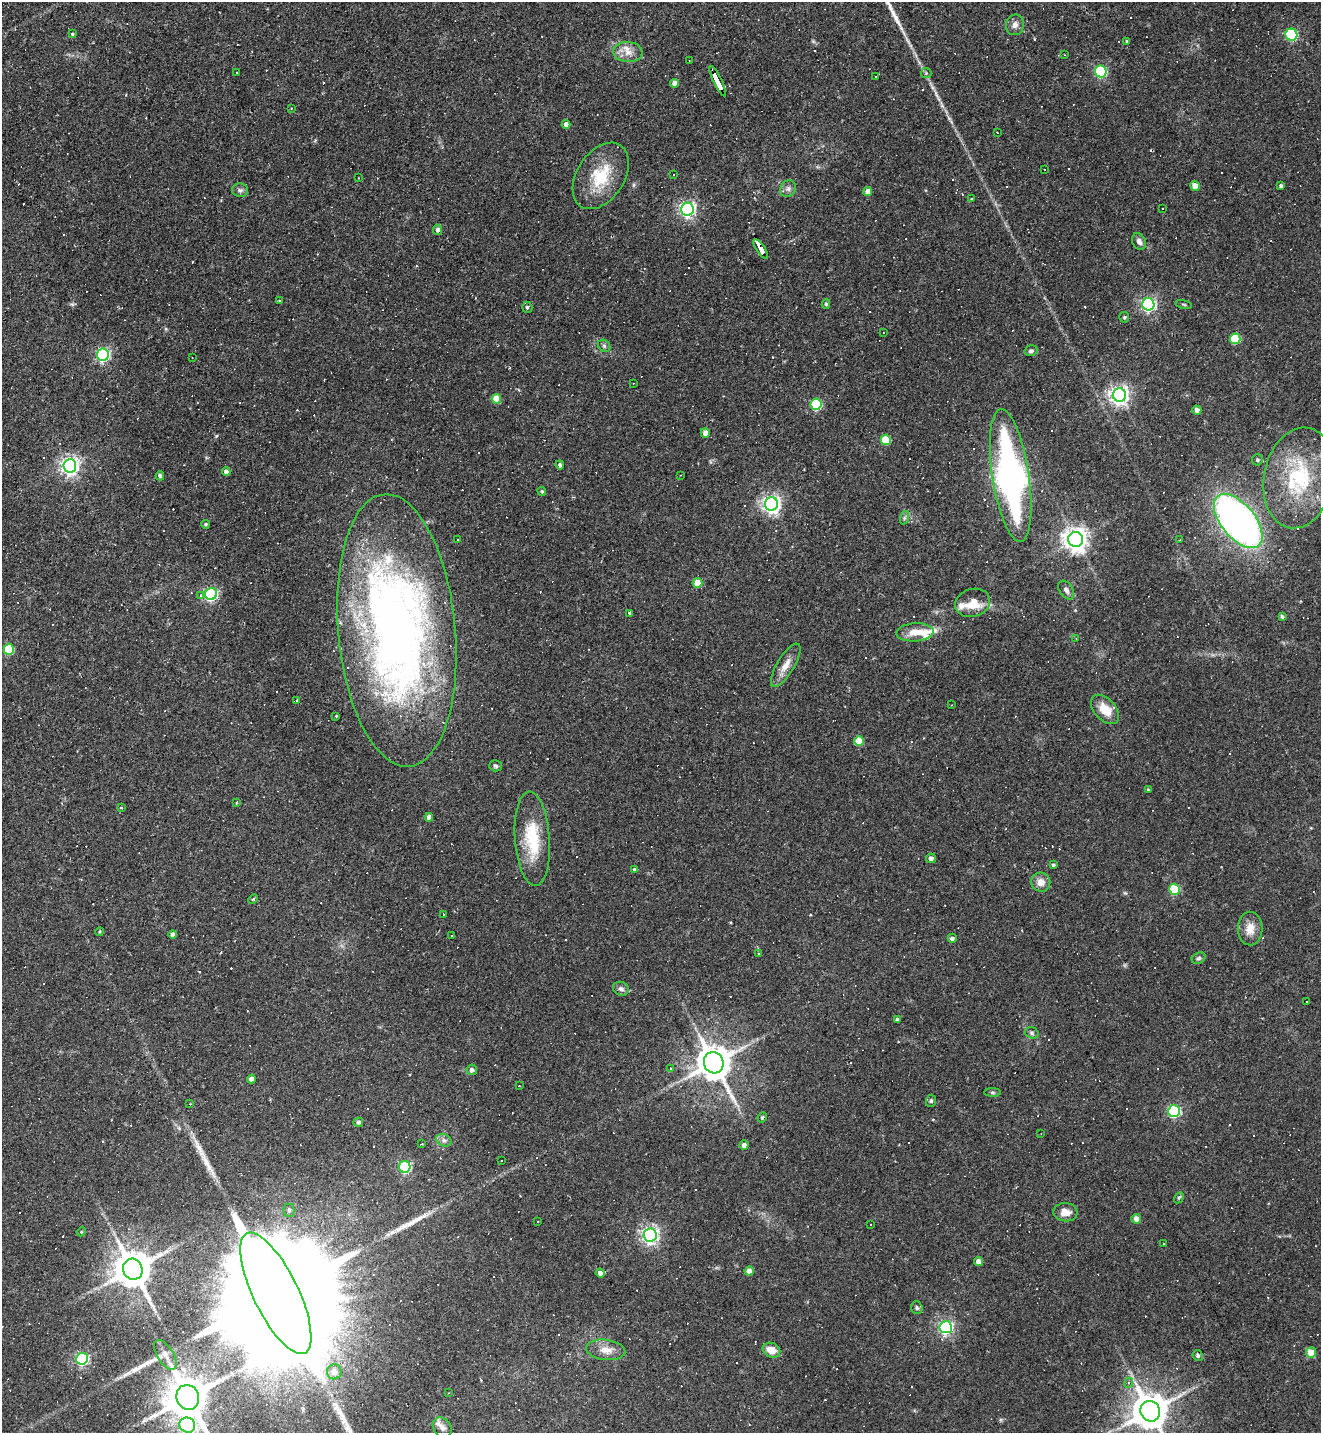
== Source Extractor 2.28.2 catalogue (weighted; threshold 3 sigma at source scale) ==
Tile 11 of 4 x 4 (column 3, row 3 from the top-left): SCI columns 2926-4244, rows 1433-2863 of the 5717 x 5726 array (HDU 1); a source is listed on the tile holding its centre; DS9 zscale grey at full resolution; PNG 1323 x 1435 px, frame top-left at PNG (2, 2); each listed source drawn as its Kron ellipse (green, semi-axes under 4 px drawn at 4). Shown black and unused: <1% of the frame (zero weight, under 2 of 3 exposures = <1% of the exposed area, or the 3 px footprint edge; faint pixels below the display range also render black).
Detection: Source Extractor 2.28.2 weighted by HDU 2 'WHT'; one run over the whole footprint, this tile lists its part. Background 0.065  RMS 0.0054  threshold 0.0241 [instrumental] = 3 sigma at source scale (4.5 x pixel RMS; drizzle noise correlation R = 1.50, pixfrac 1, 0.05/0.05 arcsec/px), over >= 5 px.
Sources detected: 274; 108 cosmic-ray / hot-pixel residue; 3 long thin detections or spike segments (spike, bleed or trail) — neither listed nor drawn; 10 inside a brighter listed object's ellipse — not listed separately; the other 153 listed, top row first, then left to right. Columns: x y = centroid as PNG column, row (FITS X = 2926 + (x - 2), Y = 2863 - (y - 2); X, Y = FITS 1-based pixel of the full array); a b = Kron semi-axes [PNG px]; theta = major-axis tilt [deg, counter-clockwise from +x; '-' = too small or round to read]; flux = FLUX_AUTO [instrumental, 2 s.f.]
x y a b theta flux
1015 25 10 9 - 2.9
72 34 4 3 - 1.3
1291 35 6 6 - 63
1127 41 4 4 - 0.78
628 52 15 10 -5 5.2
1065 55 3 2 - 0.34
689 60 3 2 - 0.55
1101 71 6 6 - 69
236 72 3 2 - 0.5
926 73 5 5 - 0.9
876 77 3 3 - 3.7
718 81 17 3 -64 130
674 83 4 4 - 3.9
291 108 3 2 - 0.45
566 124 4 4 - 2.3
997 132 2 2 - 0.45
1044 169 3 3 - 0.97
673 174 3 3 - 7.7
601 176 36 23 57 23
358 178 2 2 - 0.36
1195 186 5 4 - 6.5
1281 186 4 3 - 1.3
788 189 9 7 56 2
240 190 8 6 -2 1.5
868 192 4 4 - 4
972 198 3 3 - 3.5
1162 208 3 2 - 0.6
687 209 6 6 - 180
437 230 5 4 - 1.8
1139 241 8 6 -62 2.5
761 249 11 4 -57 93
279 301 4 3 - 3.4
826 304 5 4 - 0.88
1148 304 6 6 - 130
1184 304 8 3 -14 0.7
527 307 5 5 - 1.1
1124 317 5 5 - 0.86
883 332 3 3 - 1.2
1235 339 5 5 - 25
604 346 7 5 -45 1.1
1031 351 6 5 - 1.3
103 355 6 6 - 110
192 357 2 2 - 0.3
633 383 2 2 - 0.33
1119 395 7 6 - 260
496 399 5 4 - 10
816 404 6 5 - 52
1197 410 4 4 - 2.4
705 433 5 4 - 3.5
886 440 5 5 - 19
1258 460 5 5 - 1.1
560 465 4 4 - 1.5
70 466 6 6 - 250
226 471 4 4 - 2.7
681 475 3 2 - 0.29
160 476 4 4 - 1.4
1011 476 67 18 -81 170
1299 478 51 35 78 54
542 491 4 4 - 0.76
771 504 6 6 - 240
904 518 7 4 71 1
1238 521 32 17 -51 290
206 524 4 4 - 0.8
1076 539 7 7 - 470
458 540 3 3 - 1.6
1180 540 3 2 - 0.66
697 583 5 5 - 10
1066 590 10 6 -55 2
211 594 6 6 - 97
200 596 4 4 - 2.3
973 603 18 14 17 11
629 613 3 3 - 4.3
1282 616 4 4 - 0.99
397 630 137 58 -85 400
915 632 19 9 4 6.9
1076 639 3 2 - 0.38
9 649 5 5 - 26
786 665 25 8 59 6.2
296 700 3 2 - 0.51
951 705 3 2 - 0.32
1105 709 17 10 -48 9.1
336 716 3 3 - 0.81
859 741 5 4 - 12
495 766 6 5 - 0.93
1148 790 3 3 - 0.56
236 803 4 2 - 0.51
121 807 3 2 - 0.68
429 817 4 4 - 3.2
532 839 47 17 -86 25
931 858 5 4 - 2.1
1053 865 4 4 - 0.89
635 870 4 3 - 1
1041 882 10 9 - 4.4
1174 889 5 5 - 28
253 899 5 3 - 0.71
443 914 3 2 - 0.28
1250 928 17 12 -90 6.4
100 932 4 3 - 0.58
173 934 4 4 - 2.5
451 935 3 2 - 0.53
952 938 4 4 - 1.3
758 953 3 3 - 0.53
1199 958 7 5 27 1.2
621 989 8 6 -24 2.1
1306 1002 3 2 - 0.52
897 1020 3 3 - 1.3
1032 1033 7 5 -17 1.2
714 1063 11 9 -65 1400
671 1068 4 2 - 0.43
472 1070 5 5 - 2.1
251 1079 4 4 - 2.9
519 1086 2 2 - 0.51
992 1093 8 4 -1 0.92
931 1101 6 5 - 0.98
190 1104 2 2 - 0.43
1174 1111 6 6 - 74
762 1117 5 3 - 0.83
358 1122 5 4 - 1.5
1041 1134 3 2 - 0.38
444 1140 8 6 -22 1.7
422 1143 2 2 - 0.42
744 1145 4 4 - 2.4
501 1161 3 2 - 0.6
405 1167 6 6 - 70
1179 1198 6 4 58 0.79
289 1210 6 5 - 1.5
1065 1212 12 9 -6 4.9
1136 1219 5 5 - 3.4
538 1221 2 2 - 0.36
871 1224 3 2 - 0.55
81 1232 5 4 - 0.51
650 1235 6 6 - 220
1164 1244 3 3 - 1.7
979 1262 4 4 - 4.7
133 1269 10 9 - 1500
749 1271 4 4 - 3.7
600 1273 4 4 - 2.5
276 1293 67 22 -64 53000
917 1308 6 5 - 1.1
946 1327 6 6 - 130
606 1350 19 10 -7 6.4
771 1350 9 7 -24 6.5
1311 1352 5 5 - 8.1
165 1355 17 8 -57 4.3
1198 1355 5 5 - 1.3
82 1359 6 6 - 88
334 1372 7 7 - 5.8
1129 1383 5 4 - 1.2
448 1393 2 2 - 0.36
188 1397 12 11 - 2200
1150 1411 10 9 - 1400
187 1425 8 7 - 120
442 1428 11 8 -51 2.6
Overlapping masked pixels (flux is a lower limit): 3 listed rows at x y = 718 81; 761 249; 397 630
Isophote crosses this tile's border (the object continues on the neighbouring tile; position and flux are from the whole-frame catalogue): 4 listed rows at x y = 276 1293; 188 1397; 1150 1411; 187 1425